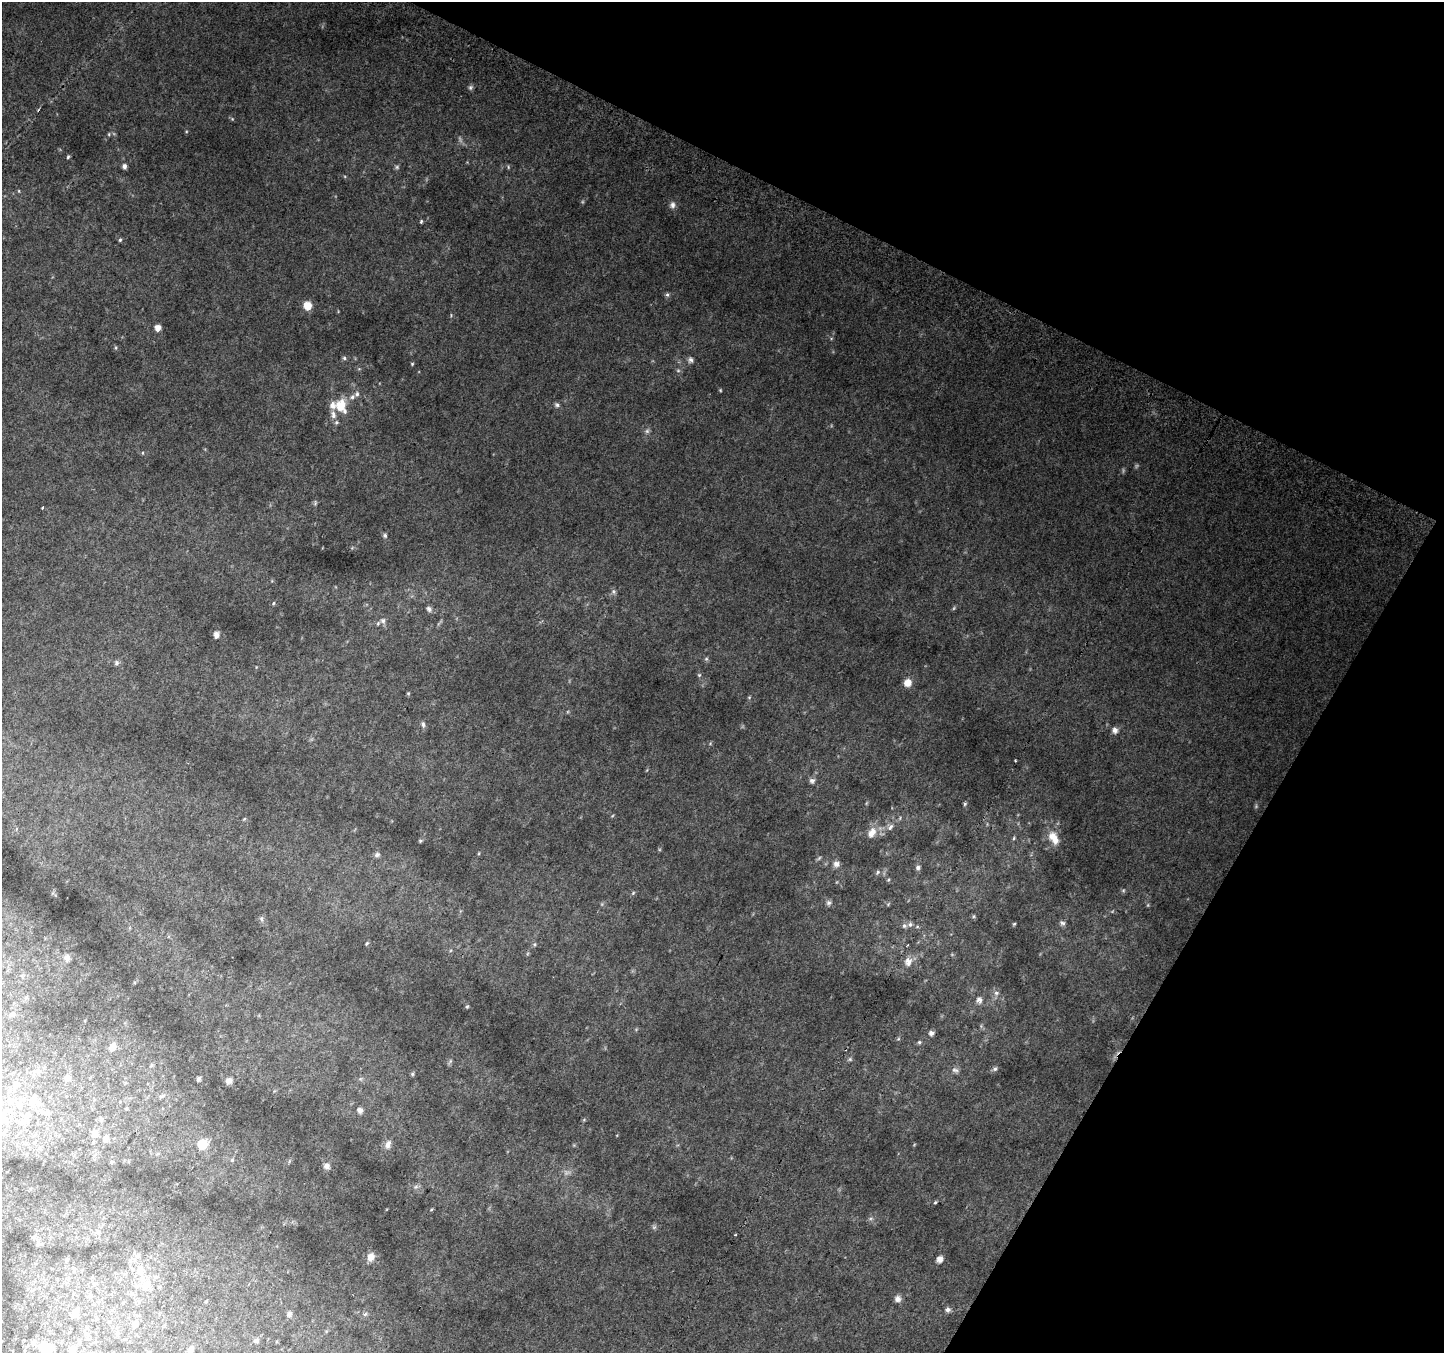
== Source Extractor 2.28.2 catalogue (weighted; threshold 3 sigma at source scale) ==
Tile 8 of 4 x 4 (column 4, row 2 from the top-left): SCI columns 4355-5796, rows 3006-4356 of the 5818 x 5945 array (HDU 1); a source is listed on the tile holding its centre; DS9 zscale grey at full resolution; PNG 1446 x 1355 px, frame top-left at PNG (2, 2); no overlay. Shown black and unused: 25% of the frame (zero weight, under 2 of 3 exposures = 2% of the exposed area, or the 3 px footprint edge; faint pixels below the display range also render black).
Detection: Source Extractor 2.28.2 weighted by HDU 2 'WHT'; one run over the whole footprint, this tile lists its part. Background 0.085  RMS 0.013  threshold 0.0563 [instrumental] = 3 sigma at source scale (4.5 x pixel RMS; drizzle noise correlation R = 1.50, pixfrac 1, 0.0396/0.0396 arcsec/px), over >= 5 px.
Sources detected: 135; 6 too faint to see at this stretch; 1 cosmic-ray / hot-pixel residue — not listed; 8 inside a brighter listed object's ellipse — not listed separately; the other 120 listed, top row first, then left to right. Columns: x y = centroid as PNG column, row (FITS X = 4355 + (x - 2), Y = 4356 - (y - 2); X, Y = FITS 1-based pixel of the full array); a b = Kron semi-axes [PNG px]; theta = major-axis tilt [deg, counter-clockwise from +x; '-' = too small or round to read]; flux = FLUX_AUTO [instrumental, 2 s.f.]
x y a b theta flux
470 87 7 6 - 2.6
109 134 6 3 73 1.4
68 157 5 4 - 1.6
124 166 6 5 - 3.6
397 167 6 6 - 2.1
508 167 6 3 -73 1.3
19 191 5 3 - 0.95
672 205 9 7 82 4.9
421 221 5 3 - 1.8
120 240 5 4 - 1.5
667 294 6 5 - 2.3
307 305 8 7 - 16
158 328 6 6 - 6.7
344 358 5 5 - 1.9
690 360 7 7 - 3.7
412 364 4 4 - 1.3
678 371 6 4 0 1.7
720 390 4 4 - 1.1
352 397 8 6 34 3.8
557 405 7 5 -21 2.5
341 406 17 13 -71 24
336 422 6 6 - 2.4
315 503 8 4 89 1.8
42 507 3 3 - 2.2
385 535 6 6 - 2.4
613 592 7 6 - 3
273 603 5 4 - 1.4
429 609 8 6 -47 3.9
383 620 8 7 - 3.9
216 635 7 6 - 6
706 659 6 4 44 1.7
116 663 7 6 - 2.8
699 675 4 4 - 1.4
908 683 10 9 - 10
408 693 5 4 - 1.2
749 697 5 3 - 1.2
423 724 9 5 -88 2.9
1115 730 7 7 - 5
1015 761 3 2 - 1.2
812 780 7 7 - 3.8
965 804 5 4 - 1.7
244 819 5 4 - 1.3
890 827 10 6 57 4.5
872 832 15 10 60 13
1014 838 5 5 - 1.7
1055 840 19 11 -63 14
420 841 6 4 18 1.7
377 855 8 6 19 3.3
819 858 7 4 46 1.7
836 864 8 7 - 5.6
918 868 7 6 - 3.2
877 872 7 5 58 2.3
888 880 5 4 - 1.4
633 893 6 4 46 1.5
828 903 7 6 - 3
888 904 5 4 - 1.4
261 919 7 5 -63 2.5
1062 923 7 5 -21 3.4
910 924 7 6 - 3.2
1014 924 4 4 - 1.3
367 943 6 3 54 1.5
535 944 5 3 - 1.5
67 957 9 9 - 5.9
908 962 11 9 90 8.7
996 993 7 6 - 3.3
26 998 6 5 - 2
979 1000 9 7 -60 4.8
467 1006 5 4 - 1.4
12 1014 7 5 14 2.4
931 1033 6 6 - 3.6
898 1039 6 4 18 1.4
919 1042 5 4 - 1.7
113 1047 10 8 63 11
850 1059 6 4 -44 1.8
450 1061 7 4 71 2
151 1065 6 5 - 2.2
995 1069 7 6 - 2.9
955 1070 10 6 -21 4.1
412 1074 5 5 - 1.8
67 1078 8 7 - 3.8
199 1079 5 4 - 2.8
229 1081 8 7 - 4.8
125 1083 6 4 71 1.7
16 1085 9 8 - 5.6
162 1096 12 5 26 3.7
33 1101 13 8 55 9.4
10 1102 11 9 66 10
19 1105 10 9 - 9
360 1110 7 7 - 4.8
101 1120 7 5 89 2.8
24 1121 15 10 37 10
95 1133 10 9 - 7.9
106 1139 7 7 - 6.2
202 1144 10 9 - 22
388 1144 11 7 67 6.9
232 1160 6 5 - 1.9
111 1162 4 4 - 1.9
327 1166 8 7 - 5.2
416 1187 7 4 1 2.5
935 1202 5 4 - 1.3
431 1210 5 3 - 1.1
98 1232 7 6 - 3.5
38 1243 7 5 74 3.1
371 1257 11 9 69 9.4
940 1259 6 5 - 7.4
74 1270 7 5 68 2.7
140 1270 15 11 86 17
145 1287 15 12 15 16
131 1293 7 5 70 2.9
897 1299 8 8 - 5.4
948 1310 7 6 - 3.8
74 1313 14 11 43 12
289 1314 7 6 - 3.5
365 1314 6 5 - 2.2
135 1324 10 9 - 8.7
87 1337 10 6 80 5.3
256 1341 7 6 - 2.7
45 1348 15 11 -19 28
72 1350 13 10 77 13
190 1350 7 6 - 4.1
Isophote crosses this tile's border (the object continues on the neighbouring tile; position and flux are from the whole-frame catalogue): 2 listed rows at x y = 45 1348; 72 1350